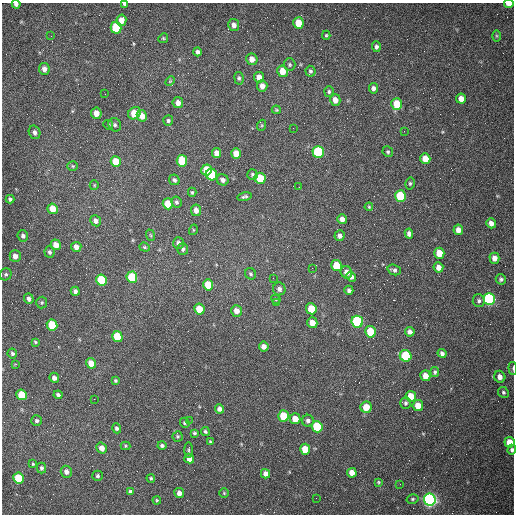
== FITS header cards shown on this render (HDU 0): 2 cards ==
NAXIS1  =                  512 /fastest changing axis
NAXIS2  =                  512 /next to fastest changing axis

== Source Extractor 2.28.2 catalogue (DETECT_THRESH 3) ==
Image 512 x 512 px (HDU 0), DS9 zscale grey, 1 PNG px = 1 image px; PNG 516 x 516 px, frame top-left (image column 1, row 512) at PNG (2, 3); each listed source drawn as its Kron ellipse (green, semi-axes under 4 px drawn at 4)
Background 1470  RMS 22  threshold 65.5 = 3 sigma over >= 5 px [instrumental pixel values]
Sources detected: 174; all 174 listed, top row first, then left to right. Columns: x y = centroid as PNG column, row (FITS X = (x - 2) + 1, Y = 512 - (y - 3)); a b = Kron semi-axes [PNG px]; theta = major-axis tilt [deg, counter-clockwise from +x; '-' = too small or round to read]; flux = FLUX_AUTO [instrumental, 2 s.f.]
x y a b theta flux
16 4 4 3 - 3900
125 4 4 3 - 3100
509 4 5 3 - 11000
121 20 5 5 - 12000
298 23 5 5 - 28000
234 25 6 5 - 6700
116 28 6 5 - 79000
326 35 4 4 - 1700
51 36 2 2 - 1400
496 36 6 4 -89 1800
163 38 5 4 - 1900
376 47 5 4 - 3900
197 52 4 4 - 4100
252 59 6 5 - 11000
290 65 6 6 - 2700
44 69 6 5 - 6400
282 71 6 5 - 20000
310 71 5 5 - 2900
259 77 5 5 - 12000
239 78 6 4 -80 2900
170 81 5 3 - 1500
262 86 5 5 - 9300
373 88 5 4 - 4800
329 92 5 4 - 2500
105 94 2 2 - 660
461 99 5 5 - 10000
335 100 6 5 - 11000
178 103 5 5 - 8100
397 104 6 5 - 36000
276 110 4 3 - 1600
96 113 5 5 - 12000
134 113 7 5 44 32000
142 116 6 5 - 13000
168 121 5 5 - 2700
108 125 5 4 - 1800
115 125 7 6 - 3400
262 125 5 3 - 1500
293 128 2 2 - 770
404 131 2 2 - 640
34 132 7 5 -71 5000
318 152 6 5 - 130000
388 152 5 5 - 2500
216 153 5 4 - 9200
236 153 5 5 - 20000
425 159 5 5 - 18000
116 161 5 5 - 29000
182 161 6 5 - 58000
73 166 5 4 - 2000
207 170 5 5 - 40000
252 174 5 5 - 2600
212 175 6 5 - 97000
260 178 5 5 - 45000
174 180 5 5 - 3700
223 180 6 5 - 5400
410 183 6 4 76 2300
94 185 5 4 - 1700
299 187 2 2 - 960
192 192 4 4 - 2000
400 196 6 5 - 100000
244 197 7 4 12 3100
10 199 4 3 - 2900
176 202 6 5 - 2800
168 204 5 5 - 29000
369 207 4 4 - 1600
53 209 5 5 - 20000
196 210 6 5 - 8300
342 219 5 4 - 8000
96 221 6 5 - 5500
491 223 5 4 - 8400
193 230 5 3 - 1400
458 230 5 5 - 9800
409 234 5 4 - 5100
150 235 6 3 -70 1700
23 236 6 5 - 4400
339 236 5 5 - 4800
178 243 6 5 - 5400
56 245 5 5 - 15000
76 247 5 5 - 9500
145 247 5 4 - 2000
183 249 6 5 - 2900
49 252 5 5 - 3100
439 253 5 5 - 24000
15 256 6 5 - 8600
494 258 5 5 - 9700
337 266 5 5 - 38000
438 267 5 5 - 10000
312 268 2 2 - 850
394 270 7 5 -19 3700
346 272 6 5 - 10000
6 274 6 5 - 2900
251 274 6 5 - 2600
132 277 6 5 - 89000
351 277 5 4 - 4700
273 278 2 2 - 820
501 279 5 5 - 3000
101 280 6 5 - 77000
208 285 5 5 - 34000
279 289 6 6 - 5300
349 290 4 4 - 3600
75 291 4 4 - 4600
29 299 5 4 - 4800
276 299 5 4 - 1800
489 299 6 5 - 260000
479 301 6 6 - 3700
42 303 6 5 - 2300
276 303 3 2 - 1400
199 309 5 5 - 29000
311 309 5 5 - 38000
236 311 6 5 - 10000
357 322 6 5 - 190000
312 323 5 5 - 15000
52 325 5 5 - 59000
370 332 6 5 - 46000
410 332 5 4 - 5800
117 336 6 5 - 50000
35 342 4 3 - 1900
264 346 5 5 - 7200
12 353 5 4 - 3000
442 353 4 4 - 3800
406 356 6 5 - 100000
91 363 5 5 - 17000
16 364 4 4 - 1200
513 368 6 3 -84 1900
435 372 5 4 - 2900
425 376 5 5 - 14000
500 377 6 5 - 7500
54 378 5 4 - 6400
115 380 3 3 - 1700
503 392 6 5 - 2700
22 395 5 5 - 43000
58 395 4 3 - 3400
411 396 5 5 - 24000
94 399 2 2 - 690
406 403 6 5 - 2900
418 405 5 5 - 15000
366 407 6 5 - 20000
219 409 4 4 - 5600
283 416 5 5 - 47000
295 419 5 5 - 16000
37 421 5 5 - 3100
189 421 3 3 - 830
308 421 6 6 - 4400
185 423 5 4 - 2200
317 427 5 5 - 93000
117 428 5 4 - 3200
205 431 4 4 - 2500
194 433 4 3 - 2200
178 436 5 5 - 2200
210 442 4 3 - 1700
509 442 5 5 - 19000
126 446 5 4 - 1700
162 446 4 4 - 3100
102 448 5 5 - 10000
305 449 5 5 - 26000
189 450 7 3 90 2300
512 450 5 4 - 3200
189 459 5 4 - 12000
33 464 4 4 - 1700
41 468 5 4 - 2800
66 472 6 5 - 5200
352 473 5 5 - 13000
266 474 5 4 - 7800
97 476 5 5 - 2800
19 478 5 5 - 68000
151 478 4 4 - 1900
378 482 3 3 - 1500
400 484 2 2 - 670
130 492 4 4 - 3700
179 493 5 5 - 7500
224 493 5 5 - 1800
316 498 2 2 - 3500
412 499 6 4 15 2400
157 500 4 4 - 1800
430 500 6 6 - 670000
At the frame edge (FLAGS 8, measured only in part): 6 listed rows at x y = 16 4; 125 4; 509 4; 513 368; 509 442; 512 450